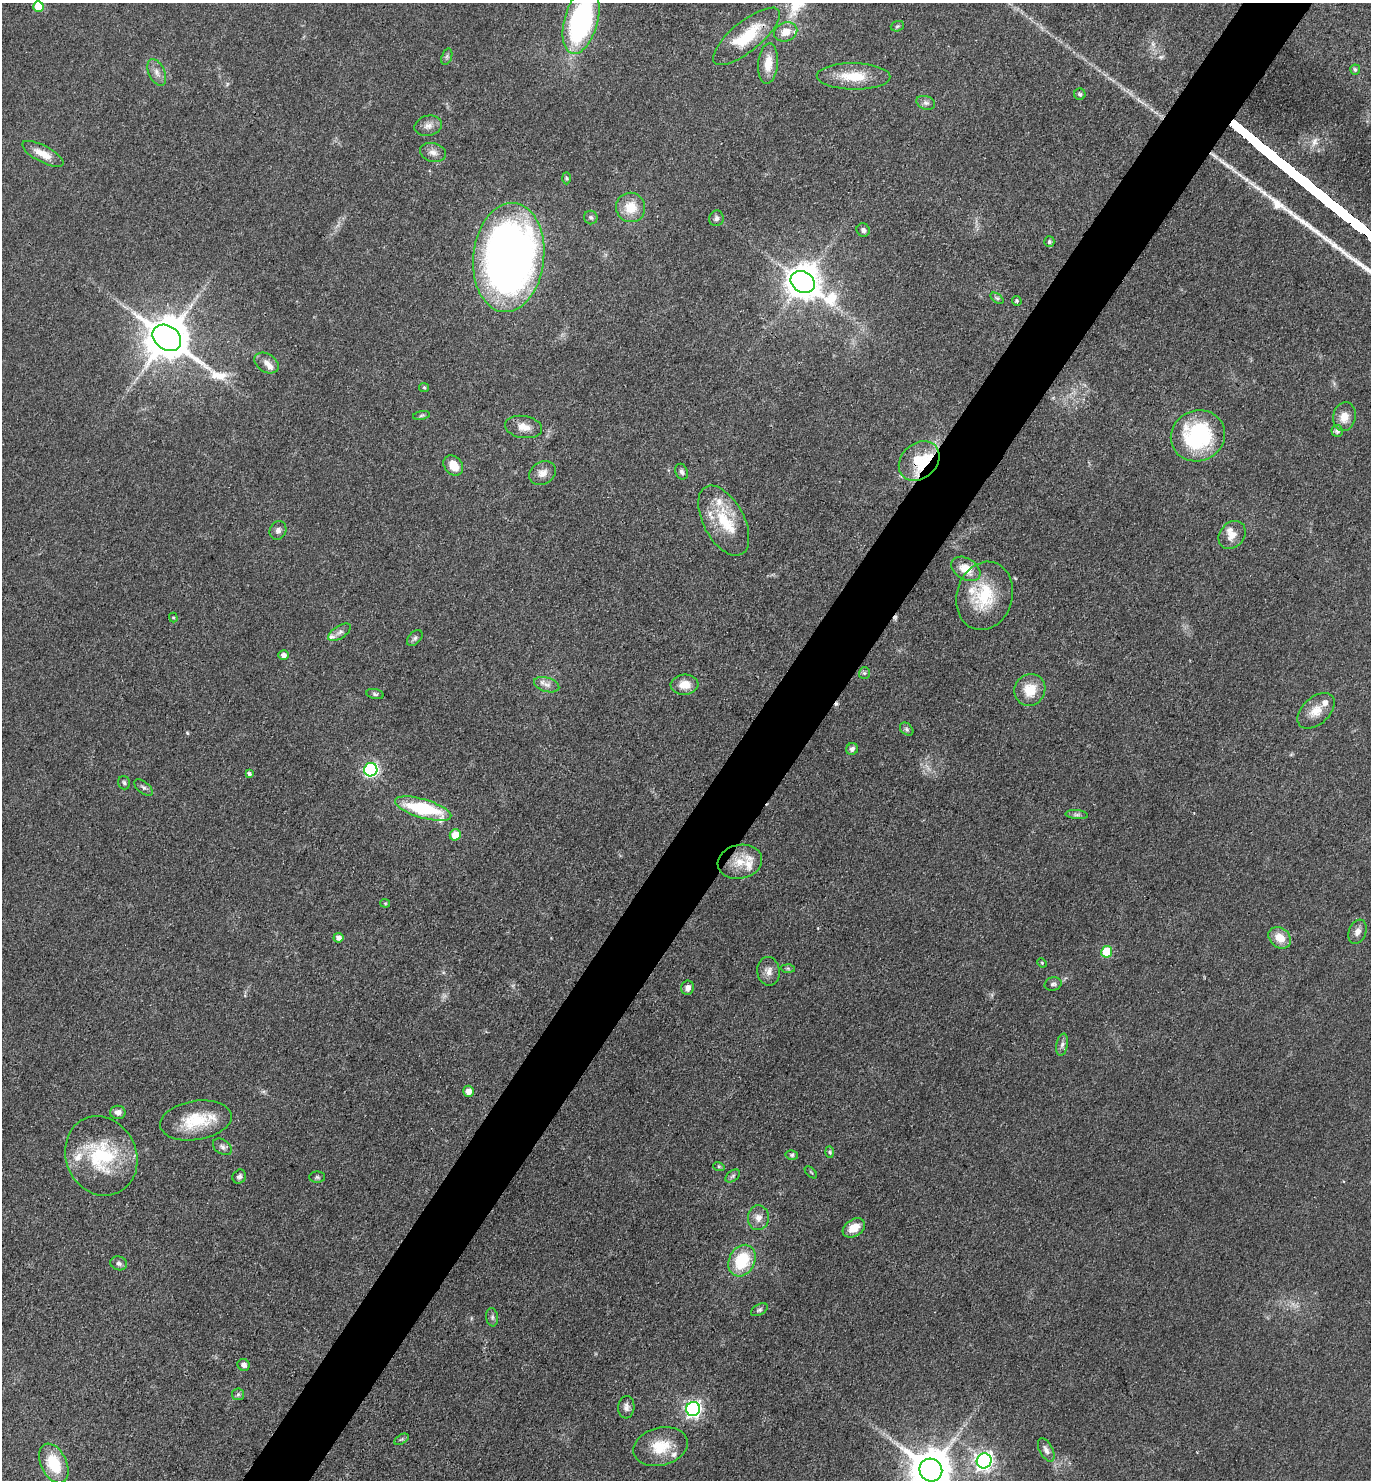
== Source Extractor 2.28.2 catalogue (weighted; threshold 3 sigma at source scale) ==
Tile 10 of 4 x 4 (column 2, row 3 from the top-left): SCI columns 1663-3031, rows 1481-2958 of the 5922 x 5917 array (HDU 1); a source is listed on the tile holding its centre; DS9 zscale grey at full resolution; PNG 1373 x 1482 px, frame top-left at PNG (2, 3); each listed source drawn as its Kron ellipse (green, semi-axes under 4 px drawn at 4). Shown black and unused: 5% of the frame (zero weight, under 3 of 4 exposures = <1% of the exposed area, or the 3 px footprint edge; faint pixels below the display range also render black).
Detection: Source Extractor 2.28.2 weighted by HDU 2 'WHT'; one run over the whole footprint, this tile lists its part. Background 0.071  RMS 0.0061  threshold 0.0277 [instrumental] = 3 sigma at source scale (4.5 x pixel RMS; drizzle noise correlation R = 1.50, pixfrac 1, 0.05/0.05 arcsec/px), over >= 5 px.
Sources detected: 115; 1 too faint to see at this stretch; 2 cosmic-ray / hot-pixel residue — neither listed nor drawn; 11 inside a brighter listed object's ellipse — not listed separately; the other 101 listed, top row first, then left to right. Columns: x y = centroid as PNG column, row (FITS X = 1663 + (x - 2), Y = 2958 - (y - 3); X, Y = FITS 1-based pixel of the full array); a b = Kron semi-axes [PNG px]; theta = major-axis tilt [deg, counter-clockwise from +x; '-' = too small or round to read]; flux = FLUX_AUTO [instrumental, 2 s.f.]
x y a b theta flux
38 6 5 5 - 14
581 21 34 16 74 150
897 26 7 5 21 1.1
786 32 12 9 22 7.7
747 36 41 15 39 30
447 57 8 5 71 1.4
768 64 20 10 84 11
1355 70 5 5 - 1.4
157 72 14 8 -64 4.2
854 76 37 13 -1 19
1080 94 6 5 - 1.1
926 103 9 6 -19 2.2
428 126 14 10 14 4.2
433 152 13 9 -15 3.9
43 154 23 8 -28 8.5
566 178 6 4 -88 0.92
631 207 15 14 - 13
591 217 7 6 - 1.5
716 218 8 7 - 2
863 230 7 6 - 1.9
1049 242 5 5 - 1.3
509 257 55 35 84 490
803 282 13 10 -31 1400
997 298 7 4 -36 1.1
1017 301 5 4 - 1.2
167 338 15 12 -36 2700
266 363 13 9 -32 4.5
424 387 5 4 - 0.75
421 415 8 4 10 1.1
1344 417 14 11 80 7.3
523 427 18 11 -9 7
1337 431 6 5 - 1.7
1198 436 27 25 26 69
919 461 22 17 42 30
453 465 11 8 -48 9.6
681 472 8 6 -68 2
542 473 14 11 29 5.3
724 521 38 20 -62 27
278 530 9 8 - 2.5
1232 535 15 12 49 6.6
966 569 16 10 -32 11
984 596 35 28 73 33
173 618 5 4 - 0.73
340 632 13 6 33 2.7
415 638 9 6 47 1.6
283 655 5 5 - 3.1
864 673 6 5 - 1.1
547 685 13 7 -17 3.6
685 685 14 10 3 7.5
1030 690 16 15 - 14
375 694 9 5 -10 1.2
1316 711 22 13 42 9
907 729 8 5 -42 1.4
852 749 6 5 - 2
371 770 7 6 - 140
249 774 4 3 - 1.4
124 783 7 6 - 1.3
143 787 11 6 -38 1.8
423 809 29 9 -17 50
1077 815 11 4 -4 1.7
455 835 6 5 - 11
740 862 22 17 12 14
385 903 5 4 - 0.69
1357 932 12 8 69 3.8
338 938 5 5 - 3.1
1280 938 12 9 -39 9.4
1107 952 5 5 - 28
1042 963 5 4 - 0.73
788 968 7 4 -2 0.98
769 971 14 11 -80 4.9
1053 984 9 6 14 1.8
688 988 7 6 - 3
1062 1045 11 5 79 2.1
468 1091 5 5 - 5.4
118 1112 7 6 - 3.4
196 1120 36 19 9 26
222 1147 10 7 -34 2.2
830 1152 6 4 -88 0.95
792 1155 6 5 - 1.1
101 1156 41 35 -65 52
719 1167 6 4 -18 0.83
811 1172 7 3 -44 0.69
733 1176 8 5 36 1.5
239 1177 7 6 - 1.8
317 1177 8 5 0 1.3
758 1218 12 10 87 4.8
854 1228 12 8 33 9.5
742 1261 16 13 63 28
119 1263 8 7 - 1.9
759 1310 9 5 29 1.4
492 1317 9 6 -81 1.6
244 1365 6 6 - 2.5
238 1394 6 5 - 1.2
626 1407 11 8 85 2.9
693 1409 7 7 - 200
402 1439 8 4 31 1.1
661 1447 28 19 14 19
1046 1450 13 6 -62 3.1
984 1461 7 7 - 250
54 1463 21 13 -65 22
931 1470 12 11 - 2400
Overlapping masked pixels (flux is a lower limit): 3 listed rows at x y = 747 36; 919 461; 371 770
Isophote crosses this tile's border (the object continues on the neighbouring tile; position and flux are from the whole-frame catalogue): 3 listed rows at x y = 38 6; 581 21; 931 1470
Unlisted compact peaks at least as high as the median listed source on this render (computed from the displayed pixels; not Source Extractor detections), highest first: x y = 1276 206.